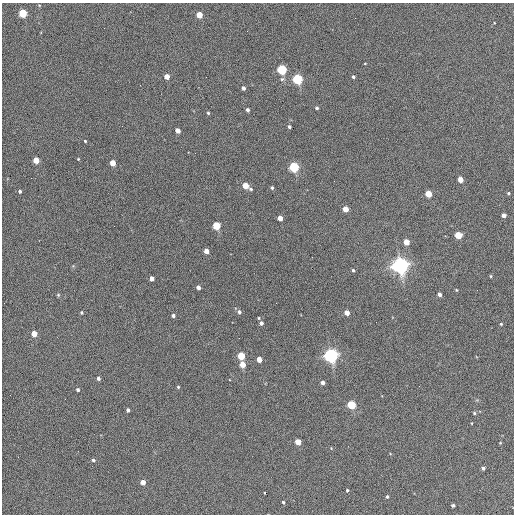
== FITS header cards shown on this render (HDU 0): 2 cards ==
NAXIS1  =                  512 / Axis length
NAXIS2  =                  512 / Axis length

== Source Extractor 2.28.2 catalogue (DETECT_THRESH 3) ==
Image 512 x 512 px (HDU 0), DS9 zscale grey, 1 PNG px = 1 image px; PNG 516 x 516 px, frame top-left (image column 1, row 512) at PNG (2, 3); no overlay
Background 394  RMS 21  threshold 64.3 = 3 sigma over >= 5 px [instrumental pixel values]
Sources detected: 73; all 73 listed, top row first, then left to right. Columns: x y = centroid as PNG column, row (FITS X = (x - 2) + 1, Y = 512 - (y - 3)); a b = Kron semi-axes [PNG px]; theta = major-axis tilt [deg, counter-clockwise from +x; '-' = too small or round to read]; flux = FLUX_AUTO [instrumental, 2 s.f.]
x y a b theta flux
39 5 4 3 - 1100
23 13 4 4 - 100000
199 15 4 4 - 38000
365 63 3 2 - 960
282 70 5 4 - 180000
167 76 4 4 - 20000
206 77 2 2 - 590
353 77 3 3 - 3100
282 79 6 5 - 2800
297 79 5 4 - 240000
243 88 4 3 - 5000
317 108 3 3 - 2700
248 110 4 3 - 4000
208 113 4 3 - 1800
289 127 3 3 - 3400
178 131 4 4 - 13000
85 141 3 3 - 1900
78 159 3 3 - 1100
36 160 4 4 - 30000
113 163 4 4 - 25000
294 167 5 4 - 220000
460 179 4 4 - 25000
245 186 4 4 - 40000
272 188 3 3 - 2800
251 189 4 3 - 2400
20 191 3 3 - 3000
508 193 4 3 - 2400
428 194 4 4 - 48000
345 209 4 4 - 24000
504 215 4 4 - 8500
280 218 4 4 - 18000
216 226 4 4 - 82000
458 235 4 4 - 59000
406 242 4 4 - 30000
206 251 4 4 - 15000
312 257 2 2 - 820
400 265 6 6 - 990000
353 270 3 3 - 2500
491 276 4 3 - 1500
152 278 4 4 - 10000
198 288 4 3 - 6700
456 290 3 3 - 1300
439 294 4 3 - 6300
58 295 5 4 - 1600
276 303 2 2 - 620
81 312 4 3 - 2200
239 312 5 5 - 3700
347 313 4 4 - 20000
173 316 4 3 - 4300
259 318 4 3 - 1300
261 323 4 3 - 4400
501 324 3 3 - 1700
34 334 4 4 - 30000
331 355 5 5 - 690000
241 356 4 4 - 72000
259 359 4 4 - 22000
243 364 4 4 - 28000
98 378 4 3 - 4000
323 383 4 4 - 7100
178 387 3 3 - 1600
78 390 4 3 - 3200
351 405 4 4 - 130000
128 410 4 3 - 4000
474 413 4 4 - 1800
298 442 4 4 - 32000
93 460 4 3 - 2800
483 468 4 3 - 4200
143 482 4 4 - 19000
347 490 4 3 - 1700
264 493 3 2 - 1100
387 497 4 3 - 2300
283 502 3 3 - 2300
453 505 3 3 - 3000